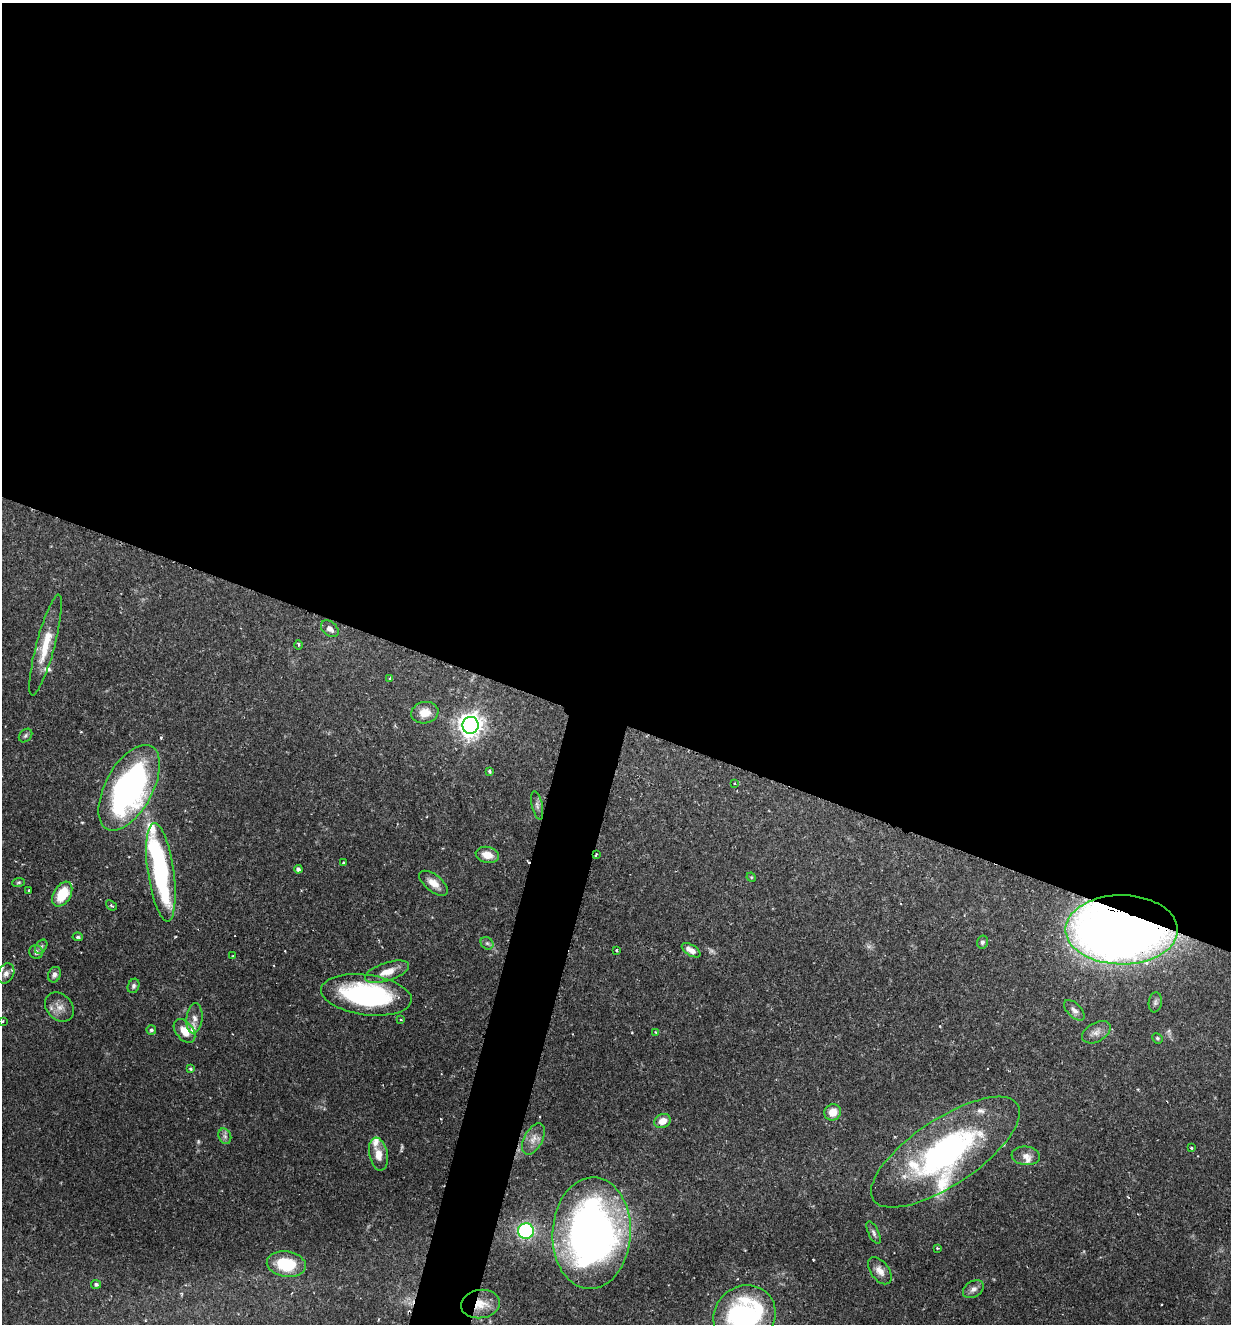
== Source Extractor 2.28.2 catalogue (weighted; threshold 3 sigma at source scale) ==
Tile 3 of 4 x 4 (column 3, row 1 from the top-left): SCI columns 2597-3825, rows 3977-5298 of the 5318 x 5303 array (HDU 1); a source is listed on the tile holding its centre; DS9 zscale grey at full resolution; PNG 1233 x 1326 px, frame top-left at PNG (2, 3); each listed source drawn as its Kron ellipse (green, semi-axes under 4 px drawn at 4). Shown black and unused: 57% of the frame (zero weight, under 2 of 3 exposures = <1% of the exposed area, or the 3 px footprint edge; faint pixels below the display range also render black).
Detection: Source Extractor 2.28.2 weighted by HDU 2 'WHT'; one run over the whole footprint, this tile lists its part. Background 0.157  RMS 0.0037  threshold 0.0167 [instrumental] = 3 sigma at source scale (4.5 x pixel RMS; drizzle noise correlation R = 1.50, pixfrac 1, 0.05/0.05 arcsec/px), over >= 5 px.
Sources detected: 80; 3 too faint to see at this stretch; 1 inside a brighter object's white glare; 1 cosmic-ray / hot-pixel residue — neither listed nor drawn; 9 inside a brighter listed object's ellipse — not listed separately; the other 66 listed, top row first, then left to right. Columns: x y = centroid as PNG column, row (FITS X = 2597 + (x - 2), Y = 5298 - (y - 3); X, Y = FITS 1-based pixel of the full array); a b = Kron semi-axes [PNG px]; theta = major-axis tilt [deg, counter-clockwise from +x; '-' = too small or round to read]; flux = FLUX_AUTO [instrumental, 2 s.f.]
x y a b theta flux
330 629 10 7 -40 1.9
45 645 52 9 75 11
298 645 5 3 - 0.4
390 678 4 3 - 0.47
425 713 14 10 10 4.9
471 725 8 8 - 320
25 736 7 6 - 0.81
489 771 4 3 - 0.81
734 783 2 2 - 0.34
129 788 47 23 61 110
537 805 14 5 -77 1.3
487 855 12 8 -13 4.3
596 855 3 2 - 0.88
343 863 3 2 - 0.49
298 869 4 4 - 1
161 872 50 13 -82 57
751 877 5 4 - 0.39
19 882 6 4 7 0.54
434 883 17 8 -39 3.9
29 890 3 3 - 0.68
62 894 13 8 59 11
111 905 6 3 -39 0.65
1122 930 56 34 0 450
78 937 5 3 - 0.62
982 942 6 5 - 0.98
487 943 7 5 -42 0.81
41 947 8 5 53 0.9
617 950 3 3 - 0.6
691 950 10 5 -32 2.5
36 952 7 6 - 1.3
233 956 4 3 - 0.31
387 972 23 9 18 4.7
6 973 10 8 64 1.9
54 975 8 6 67 1.2
134 986 7 5 69 0.9
366 995 46 20 -8 57
1155 1002 10 6 81 1.1
59 1007 16 13 -47 3.7
1074 1010 13 6 -44 1.7
194 1018 15 8 84 2.4
401 1020 3 2 - 0.45
3 1021 3 2 - 0.49
151 1030 5 4 - 0.71
184 1031 14 8 -52 4.8
655 1032 3 3 - 0.4
1096 1032 15 9 30 2.7
1157 1038 5 5 - 0.62
191 1069 4 3 - 0.55
833 1112 8 8 - 5
662 1121 8 7 - 3.6
225 1136 8 6 -68 1.2
533 1139 17 9 61 3.2
1191 1148 3 2 - 0.45
945 1152 87 33 34 88
378 1154 17 9 -79 4.3
1026 1156 14 9 -6 2.5
526 1231 8 8 - 36
592 1233 56 39 87 200
874 1233 12 5 -64 1.2
937 1248 3 2 - 0.33
286 1264 20 12 -8 17
880 1271 15 9 -53 3
96 1284 5 4 - 0.9
973 1289 11 8 33 1.8
480 1304 19 14 9 7
745 1316 32 29 38 77
Overlapping masked pixels (flux is a lower limit): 4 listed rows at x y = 596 855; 1122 930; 592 1233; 480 1304
Isophote crosses this tile's border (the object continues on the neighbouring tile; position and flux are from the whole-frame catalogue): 2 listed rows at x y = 3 1021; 745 1316